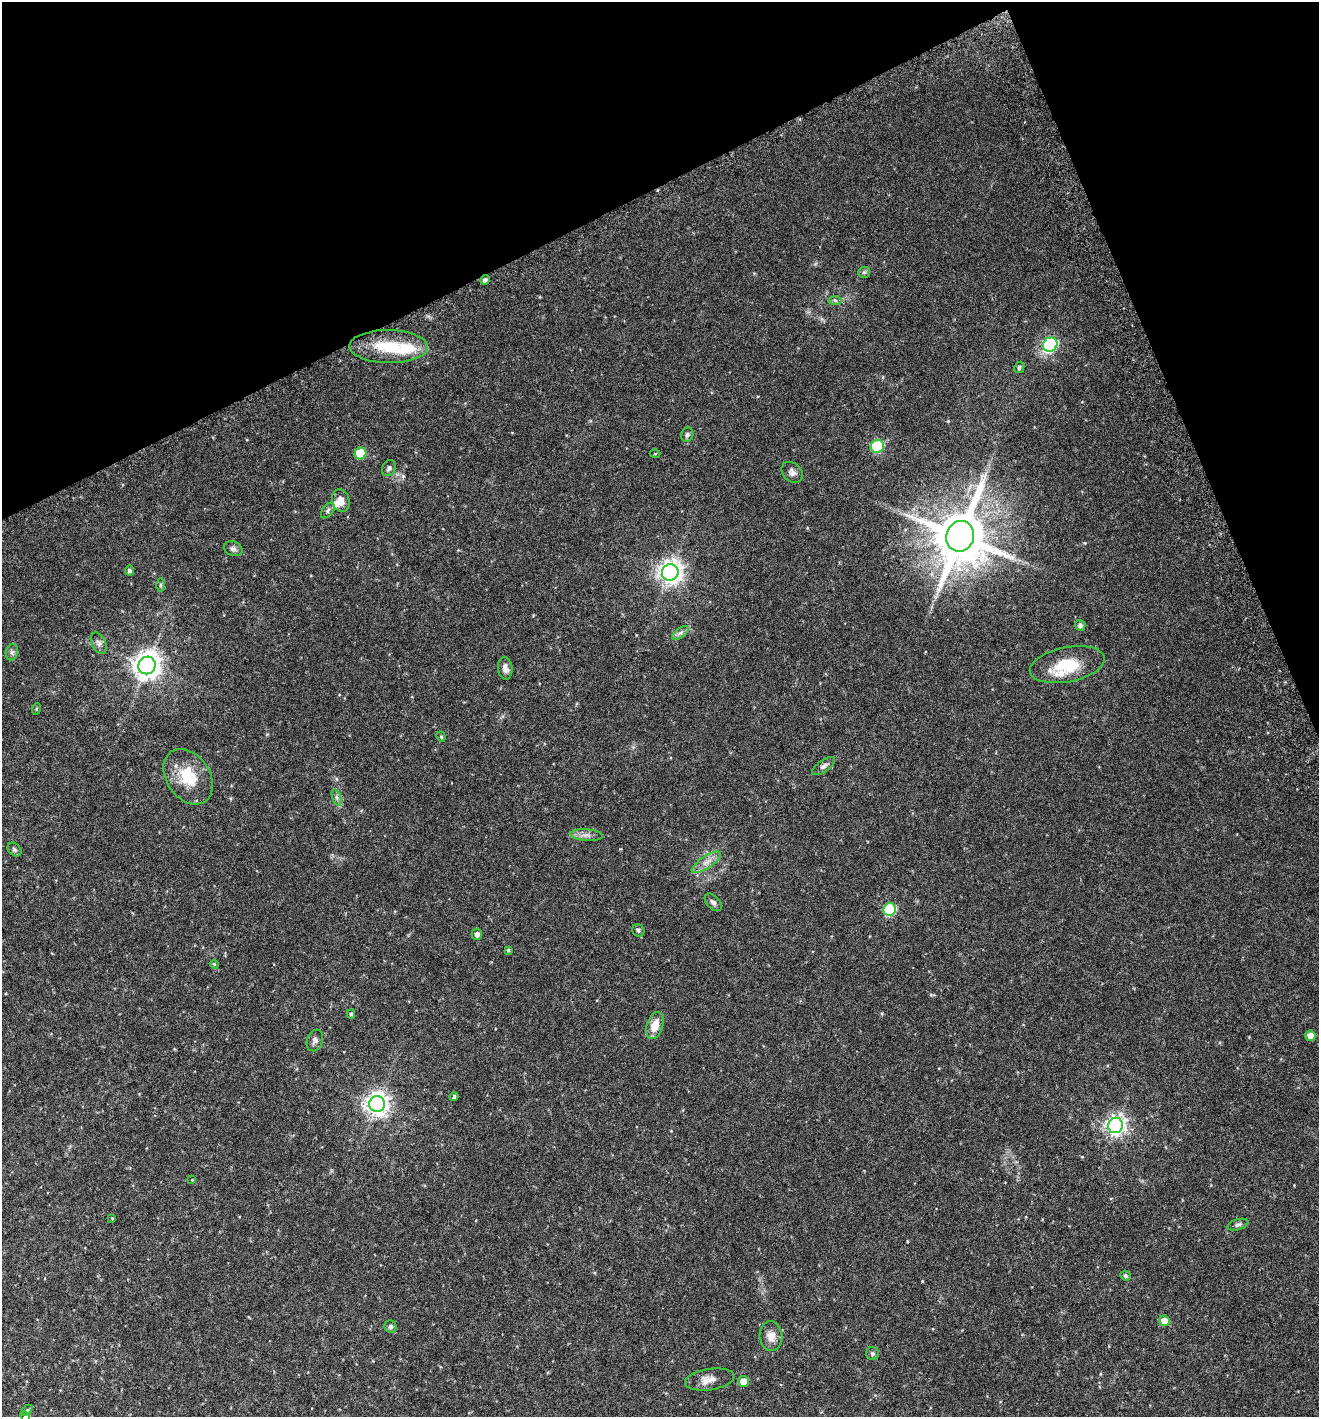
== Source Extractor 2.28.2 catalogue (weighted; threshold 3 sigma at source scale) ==
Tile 3 of 4 x 4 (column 3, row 1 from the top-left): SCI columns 2834-4150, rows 4281-5695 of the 5596 x 5729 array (HDU 1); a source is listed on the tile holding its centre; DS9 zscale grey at full resolution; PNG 1321 x 1419 px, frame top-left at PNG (2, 2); each listed source drawn as its Kron ellipse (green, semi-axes under 4 px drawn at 4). Shown black and unused: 20% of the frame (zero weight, under 3 of 6 exposures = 3% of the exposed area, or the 3 px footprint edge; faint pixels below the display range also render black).
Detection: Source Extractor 2.28.2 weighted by HDU 2 'WHT'; one run over the whole footprint, this tile lists its part. Background 0.0408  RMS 0.0042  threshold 0.017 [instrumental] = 3 sigma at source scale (4.09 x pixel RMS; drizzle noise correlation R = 1.36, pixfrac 0.8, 0.0396/0.0396 arcsec/px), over >= 5 px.
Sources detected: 62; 3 inside a brighter listed object's ellipse — not listed separately; the other 59 listed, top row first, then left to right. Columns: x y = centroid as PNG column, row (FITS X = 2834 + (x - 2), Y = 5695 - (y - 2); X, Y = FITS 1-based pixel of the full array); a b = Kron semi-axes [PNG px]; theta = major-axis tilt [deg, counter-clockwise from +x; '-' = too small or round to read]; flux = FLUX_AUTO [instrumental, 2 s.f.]
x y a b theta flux
864 272 6 5 - 0.69
485 280 5 4 - 1
835 300 6 4 -3 0.6
1050 345 7 7 - 57
389 347 39 16 -1 16
1019 367 6 5 - 0.8
687 434 7 6 - 0.85
877 446 7 6 - 31
360 454 6 5 - 15
655 454 5 3 - 0.31
389 468 8 6 60 1
792 472 12 9 -47 1.6
341 500 11 9 -75 2.7
328 511 9 5 54 0.91
960 536 15 14 - 2300
233 549 9 7 -22 1.2
129 571 5 4 - 0.8
670 572 8 8 - 270
160 585 6 4 -90 0.55
1080 625 5 5 - 1.1
680 633 9 5 35 1.2
99 643 11 7 -63 1.4
12 652 8 6 77 0.94
147 665 9 8 - 410
1067 665 38 17 11 13
505 668 11 7 -83 2
36 709 6 3 71 0.34
441 737 5 4 - 0.45
824 766 13 6 35 1.3
188 777 30 21 -55 12
336 797 9 4 -71 0.9
586 835 16 5 -4 1.9
14 849 8 6 -46 0.81
706 862 17 6 33 2.7
713 902 10 6 -46 1.3
890 910 6 6 - 29
638 930 6 5 - 0.74
477 934 6 5 - 1.5
508 950 4 4 - 0.47
214 964 4 3 - 0.31
351 1014 5 4 - 0.56
655 1026 14 8 73 5.1
1310 1036 5 5 - 3.4
315 1040 11 8 70 1.5
454 1097 4 4 - 0.81
377 1104 8 8 - 260
1115 1125 8 7 - 170
192 1180 4 4 - 0.28
112 1218 4 4 - 0.32
1238 1225 11 5 17 0.92
1125 1276 5 4 - 0.74
1164 1321 5 5 - 4
390 1327 6 6 - 0.9
771 1336 15 11 -84 3.2
873 1354 6 6 - 0.74
710 1380 25 10 9 3.5
743 1381 5 5 - 4.4
27 1410 6 4 44 0.5
25 1416 5 4 - 0.42
Isophote crosses this tile's border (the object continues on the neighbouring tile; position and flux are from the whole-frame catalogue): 1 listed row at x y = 25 1416